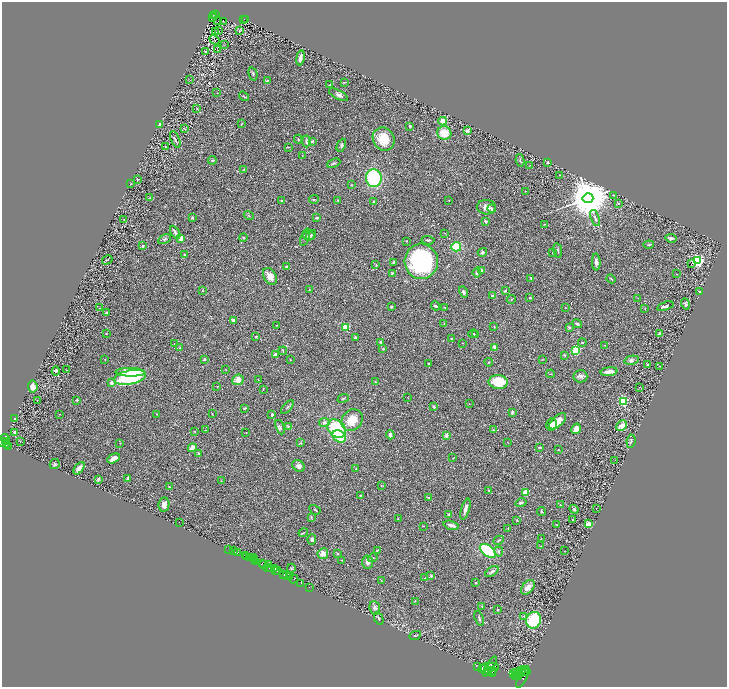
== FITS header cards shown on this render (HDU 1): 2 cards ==
NAXIS1  =                 1450
NAXIS2  =                 1369

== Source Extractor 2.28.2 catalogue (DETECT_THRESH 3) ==
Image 1450 x 1369 px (HDU 1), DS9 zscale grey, zoomed out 1/2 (1 PNG px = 2 x 2 image px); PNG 729 x 689 px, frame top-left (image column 2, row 1369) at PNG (2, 2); each listed source drawn as its Kron ellipse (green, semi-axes under 4 px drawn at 4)
Background 0.39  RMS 0.028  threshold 0.0847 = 3 sigma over >= 5 px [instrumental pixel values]
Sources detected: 357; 35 cannot appear on this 1/2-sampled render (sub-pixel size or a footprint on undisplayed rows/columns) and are neither listed nor drawn; the other 322 listed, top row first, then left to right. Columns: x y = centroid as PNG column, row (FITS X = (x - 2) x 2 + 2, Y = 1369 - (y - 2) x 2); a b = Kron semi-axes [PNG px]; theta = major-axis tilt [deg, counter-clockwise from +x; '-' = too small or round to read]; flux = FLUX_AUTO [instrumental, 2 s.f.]
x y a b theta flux
215 15 3 1 - 8
214 16 2 1 - 1.4
212 18 2 1 - 1.4
244 20 3 2 - 19
246 20 2 1 - 7.9
218 21 2 1 - 2.7
223 21 3 2 - 2.7
218 30 2 1 - 38
239 31 3 2 - 3
215 32 2 1 - 2.4
214 40 5 1 - 1.8
224 45 2 2 - 1.9
218 50 2 1 - 1.3
206 51 2 1 - 40
300 58 7 3 80 25
253 74 7 3 -75 8.4
190 80 2 2 - 2.8
267 81 4 2 - 4.4
344 82 3 2 - 3.6
329 85 2 2 - 3.7
217 93 2 1 - 2.1
338 95 10 4 -29 20
244 96 5 2 - 3.9
197 109 3 2 - 2.2
443 121 4 4 - 49
241 124 4 2 - 2.7
159 125 4 3 - 11
410 126 3 3 - 5.9
184 129 3 1 - 2.1
467 130 3 3 - 16
444 133 7 6 - 85
175 139 9 3 -66 10
298 139 4 2 - 4
384 139 12 10 -65 100
306 141 6 3 -85 8.9
312 141 2 2 - 5.9
341 145 7 4 65 11
165 146 2 1 - 2.7
288 147 4 2 - 2.8
302 156 2 1 - 1.2
212 160 4 4 - 5.7
520 160 6 2 -78 4.5
334 163 7 3 23 8.6
548 163 3 2 - 5.7
529 166 2 1 - 1.5
244 170 3 2 - 3.1
560 175 3 2 - 2.2
374 178 9 8 - 400
137 180 2 2 - 4.7
131 184 3 2 - 3.3
351 185 3 2 - 2.3
525 191 2 1 - 1.5
614 195 3 2 - 3.1
150 198 3 3 - 8.6
588 198 5 5 - 28000
314 199 5 2 - 4.2
338 200 3 2 - 4.4
449 200 2 2 - 2.1
282 201 2 2 - 10
374 202 3 3 - 7.3
618 203 2 2 - 10
486 207 9 7 -3 32
492 209 4 3 - 17
249 215 5 1 - 2.9
192 218 4 3 - 7.2
317 218 3 2 - 9.6
595 218 8 3 -71 12
124 219 2 1 - 1.7
485 221 3 2 - 11
545 224 3 2 - 2.9
175 232 7 2 -58 16
445 233 3 2 - 2.6
311 235 6 3 48 9.4
309 236 6 4 -3 11
243 237 4 3 - 5.7
305 237 9 4 70 8.8
181 238 4 2 - 56
671 238 6 3 -6 11
164 239 6 4 28 11
428 240 6 2 -4 10
406 241 2 2 - 2.2
649 245 5 2 - 4.9
143 246 3 3 - 7.6
456 247 5 4 - 120
558 250 7 2 -80 5.6
482 252 5 4 - 11
553 253 2 2 - 3.3
184 254 3 2 - 4.2
107 260 5 2 - 3.1
421 261 18 16 -86 660
698 261 3 3 - 1200
394 262 4 3 - 6.4
596 262 8 4 -87 16
691 264 2 1 - 36
376 265 3 2 - 3.6
286 267 3 2 - 3.9
482 270 3 3 - 7
477 272 5 3 - 12
392 273 3 2 - 4.1
677 274 2 1 - 1.3
270 276 9 6 -59 46
531 278 3 3 - 5.4
611 279 4 2 - 4.9
309 290 3 2 - 3.3
202 291 3 2 - 3.3
505 291 3 2 - 7
699 291 2 1 - 2.5
463 292 6 3 -60 11
493 296 4 3 - 17
530 298 3 3 - 6.5
638 298 3 2 - 1.9
511 299 4 2 - 4
685 304 5 3 - 8.9
435 306 5 3 - 7.7
665 306 8 3 17 12
391 307 2 2 - 4.8
445 307 3 2 - 2.5
565 307 2 2 - 1.9
100 308 3 1 - 1.2
645 309 2 1 - 1.6
107 313 4 3 - 11
233 320 4 3 - 9.7
444 323 2 2 - 2.7
577 324 5 3 - 11
277 325 2 2 - 2.5
345 327 3 2 - 240
494 327 3 2 - 3.2
569 328 3 3 - 4.8
659 333 2 2 - 9.4
106 334 2 2 - 2.8
473 334 5 3 - 6.7
475 335 4 3 - 4
256 337 2 2 - 5.4
355 337 2 2 - 33
451 338 2 2 - 4.3
381 342 3 2 - 8
462 343 2 2 - 1.6
582 343 4 2 - 4.2
174 344 2 1 - 3.1
605 345 3 2 - 3.2
495 347 4 3 - 25
179 348 3 3 - 4.1
383 349 4 3 - 4
575 350 3 3 - 410
283 351 4 2 - 4.1
275 354 2 2 - 64
564 355 4 3 - 5.2
105 359 2 2 - 4.5
204 359 4 3 - 4.7
542 359 3 2 - 2.7
291 360 2 1 - 1.6
631 360 7 4 12 12
489 362 4 3 - 4.7
428 363 2 2 - 3
647 365 3 3 - 8.2
660 366 2 1 - 1.7
67 370 2 1 - 1.6
226 370 2 1 - 2.1
56 371 4 3 - 13
130 372 15 4 -1 170
609 372 8 3 6 37
551 374 4 2 - 3.2
580 376 7 6 - 19
130 377 16 7 11 480
238 380 6 5 - 39
258 380 3 2 - 1.6
375 382 2 2 - 2.2
498 382 9 7 -4 140
112 383 2 2 - 36
33 386 6 5 - 37
217 387 3 2 - 2.4
639 387 2 1 - 1.4
263 389 3 2 - 3.6
343 398 5 2 - 4.5
408 398 2 1 - 1.5
37 400 3 2 - 1.6
77 400 3 3 - 4.9
623 401 3 3 - 520
469 404 2 1 - 1.4
287 407 8 2 48 6.9
434 407 4 3 - 8.9
244 408 3 2 - 6
512 412 4 3 - 8.3
59 414 3 2 - 1.8
157 414 2 2 - 2.2
212 414 2 2 - 2.6
272 414 3 3 - 7.8
15 419 3 2 - 2.2
352 420 11 9 48 100
558 421 10 5 43 45
324 422 5 4 - 14
552 425 6 5 - 42
288 426 3 3 - 7.1
621 426 6 5 - 50
280 427 7 4 -68 9.4
337 429 10 8 -46 310
576 429 5 4 - 61
205 430 2 1 - 1.9
493 430 4 2 - 4.2
195 431 3 2 - 3.7
15 433 3 3 - 14
246 433 2 2 - 2.7
390 435 4 3 - 19
446 435 4 3 - 16
339 436 7 5 -41 120
6 439 5 3 - 510
5 441 3 1 - 220
631 441 7 4 83 11
3 442 5 3 - 880
20 442 2 2 - 6.4
508 442 3 2 - 1.8
120 443 2 2 - 2.3
301 443 3 2 - 4.8
6 445 3 2 - 210
9 446 4 2 - 190
539 447 4 2 - 5.2
192 448 4 3 - 35
558 450 2 2 - 2.3
199 453 4 3 - 5.7
114 458 7 4 28 41
453 458 2 1 - 1.6
615 460 2 1 - 1.9
55 464 5 4 - 6.9
299 466 7 5 -31 22
79 468 7 3 53 28
356 469 2 2 - 4.3
128 478 3 2 - 6.4
98 479 4 3 - 7.4
221 481 3 2 - 2.8
381 485 2 2 - 2.5
169 487 2 2 - 5.5
488 490 3 2 - 1.9
525 492 3 2 - 200
360 495 2 2 - 4.4
428 497 3 3 - 3.2
521 503 5 3 - 8.1
164 504 7 5 81 32
561 505 3 1 - 2.1
465 509 11 3 73 23
574 509 5 3 - 9.9
596 509 3 1 - 1.5
315 510 6 2 -32 5.2
541 511 4 3 - 8.8
449 515 3 2 - 7.5
311 517 3 2 - 6.4
398 519 3 2 - 3
517 520 3 2 - 4.7
572 520 2 2 - 4.8
179 522 2 1 - 19
556 524 3 2 - 2.8
588 524 3 3 - 69
451 525 8 3 -14 24
423 526 4 1 - 1.9
508 528 2 2 - 2.4
303 533 5 2 - 5.1
541 538 2 1 - 1.6
312 539 5 4 - 11
499 540 5 2 - 4.7
541 546 3 2 - 3.3
229 549 2 1 - 31
377 550 3 2 - 3.2
234 551 3 2 - 24
488 551 9 5 -37 350
499 551 5 3 - 8.5
565 551 2 1 - 1.3
238 553 3 2 - 89
323 554 5 5 - 33
338 554 2 2 - 10
245 555 2 1 - 22
246 557 4 1 - 70
250 558 3 1 - 67
254 558 2 1 - 230
373 558 5 2 - 3.9
254 560 2 1 - 85
342 560 2 2 - 4.1
255 561 2 1 - 550
367 562 7 5 87 19
262 563 4 2 - 230
264 564 3 2 - 270
269 565 4 2 - 250
267 567 2 1 - 250
271 568 3 1 - 370
274 568 3 2 - 650
291 568 4 2 - 4.1
276 570 3 1 - 380
278 570 3 3 - 460
492 571 7 4 35 12
284 574 2 2 - 370
286 575 2 1 - 340
431 576 3 3 - 5.6
289 577 2 1 - 590
425 578 2 2 - 1.8
293 579 5 2 - 90
381 580 4 2 - 2.7
301 583 2 1 - 19
475 583 2 2 - 19
309 587 2 1 - 19
528 587 8 5 49 36
415 601 3 2 - 2.3
482 606 2 2 - 5.1
375 608 7 5 -82 16
498 610 2 2 - 15
524 616 4 2 - 4.7
379 618 7 2 -66 5.9
479 618 7 3 -70 9.3
534 620 8 7 - 310
415 635 6 2 25 6
490 666 11 3 57 4800
478 667 2 1 - 120
492 667 6 3 -1 3100
483 669 3 2 - 2700
485 669 5 2 - 3000
493 670 3 3 - 1800
521 671 5 2 - 1800
523 672 5 2 - 1800
526 672 3 2 - 710
492 673 4 3 - 1800
515 673 3 2 - 2400
513 674 4 2 - 2500
516 675 2 2 - 910
518 676 4 3 - 1800
523 677 12 3 65 3000
At the frame edge (FLAGS 8, measured only in part): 1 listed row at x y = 3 442
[35 sub-pixel or undisplayed-footprint detections neither listed nor drawn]